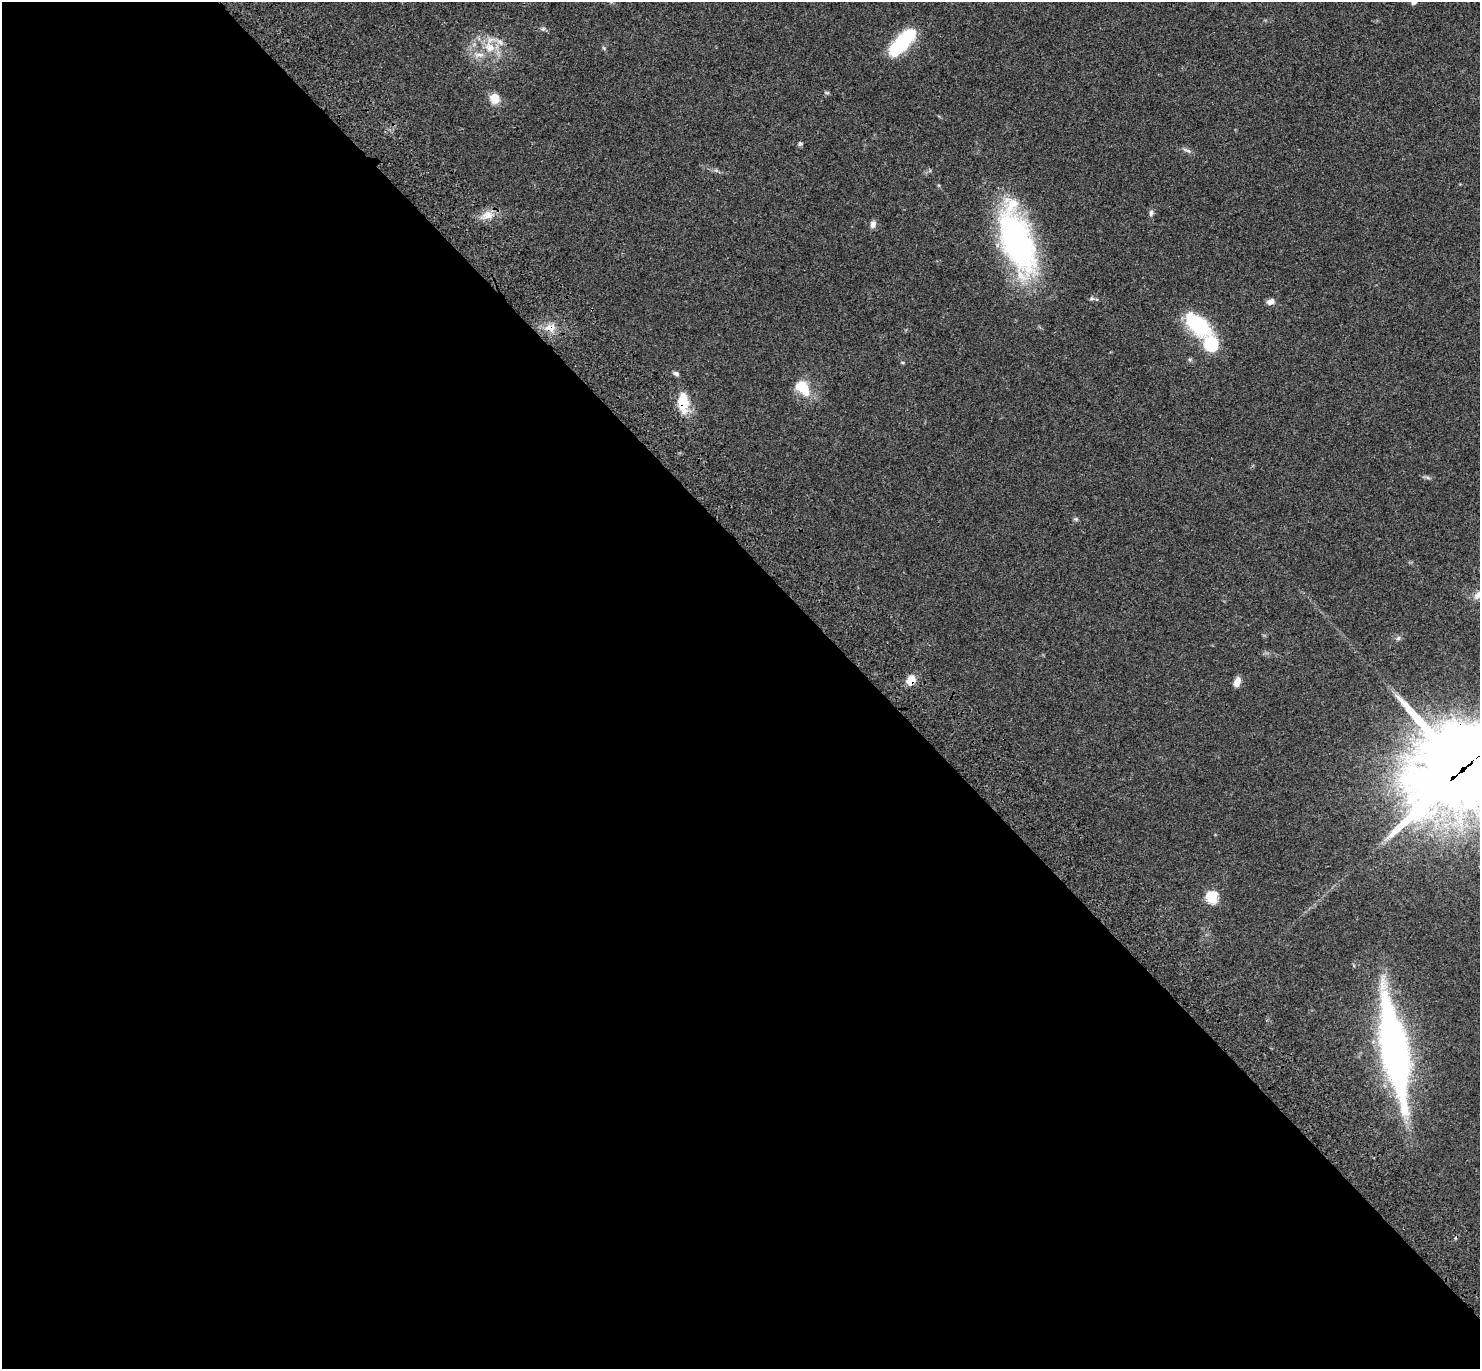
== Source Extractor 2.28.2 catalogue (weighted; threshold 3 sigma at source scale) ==
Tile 9 of 4 x 4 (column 1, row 3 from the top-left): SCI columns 99-1576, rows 1619-2985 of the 6121 x 6108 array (HDU 1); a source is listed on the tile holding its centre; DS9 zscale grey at full resolution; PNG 1482 x 1371 px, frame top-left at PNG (2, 2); no overlay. Shown black and unused: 59% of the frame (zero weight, under 3 of 4 exposures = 6% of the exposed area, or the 3 px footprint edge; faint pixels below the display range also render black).
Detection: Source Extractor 2.28.2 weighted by HDU 2 'WHT'; one run over the whole footprint, this tile lists its part. Background 0.0502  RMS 0.0054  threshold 0.0242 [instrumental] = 3 sigma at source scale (4.5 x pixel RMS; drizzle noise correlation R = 1.50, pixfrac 1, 0.05/0.05 arcsec/px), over >= 5 px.
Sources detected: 36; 1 inside a brighter object's white glare — not listed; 4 inside a brighter listed object's ellipse — not listed separately; the other 31 listed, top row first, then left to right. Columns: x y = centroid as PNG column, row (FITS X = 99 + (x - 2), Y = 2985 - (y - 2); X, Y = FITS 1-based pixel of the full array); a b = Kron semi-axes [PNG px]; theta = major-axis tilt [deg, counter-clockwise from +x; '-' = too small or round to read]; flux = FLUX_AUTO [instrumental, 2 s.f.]
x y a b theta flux
1414 2 7 6 - 1.9
543 29 6 5 - 0.98
902 42 33 13 47 35
490 47 16 13 -25 9.7
604 48 6 4 -71 0.69
827 92 8 4 -8 0.72
495 98 10 9 - 8
800 144 7 5 -77 0.88
1187 150 14 4 -23 1.7
1151 213 8 6 80 1.5
487 215 16 11 19 6
873 224 9 7 74 2.3
1017 241 74 31 -70 130
1092 298 6 5 - 0.97
1270 302 9 6 17 2.8
1198 324 36 19 -40 35
550 328 17 12 0 6.4
1190 359 6 4 18 0.72
902 362 5 3 - 0.54
676 373 8 5 -20 1.4
803 388 23 15 -51 13
683 402 26 13 -87 13
1428 478 8 4 -19 1
1076 519 7 5 -19 0.88
1477 595 14 8 54 2.8
1398 638 7 5 45 1.1
911 680 10 9 - 6.8
1237 682 10 6 75 4.2
1463 769 35 30 32 8300
1212 897 6 6 - 48
1394 1052 112 27 -79 190
Overlapping masked pixels (flux is a lower limit): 4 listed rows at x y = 550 328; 683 402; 911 680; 1463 769
Isophote crosses this tile's border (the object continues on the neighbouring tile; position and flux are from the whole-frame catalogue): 3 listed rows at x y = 1414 2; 1477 595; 1463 769